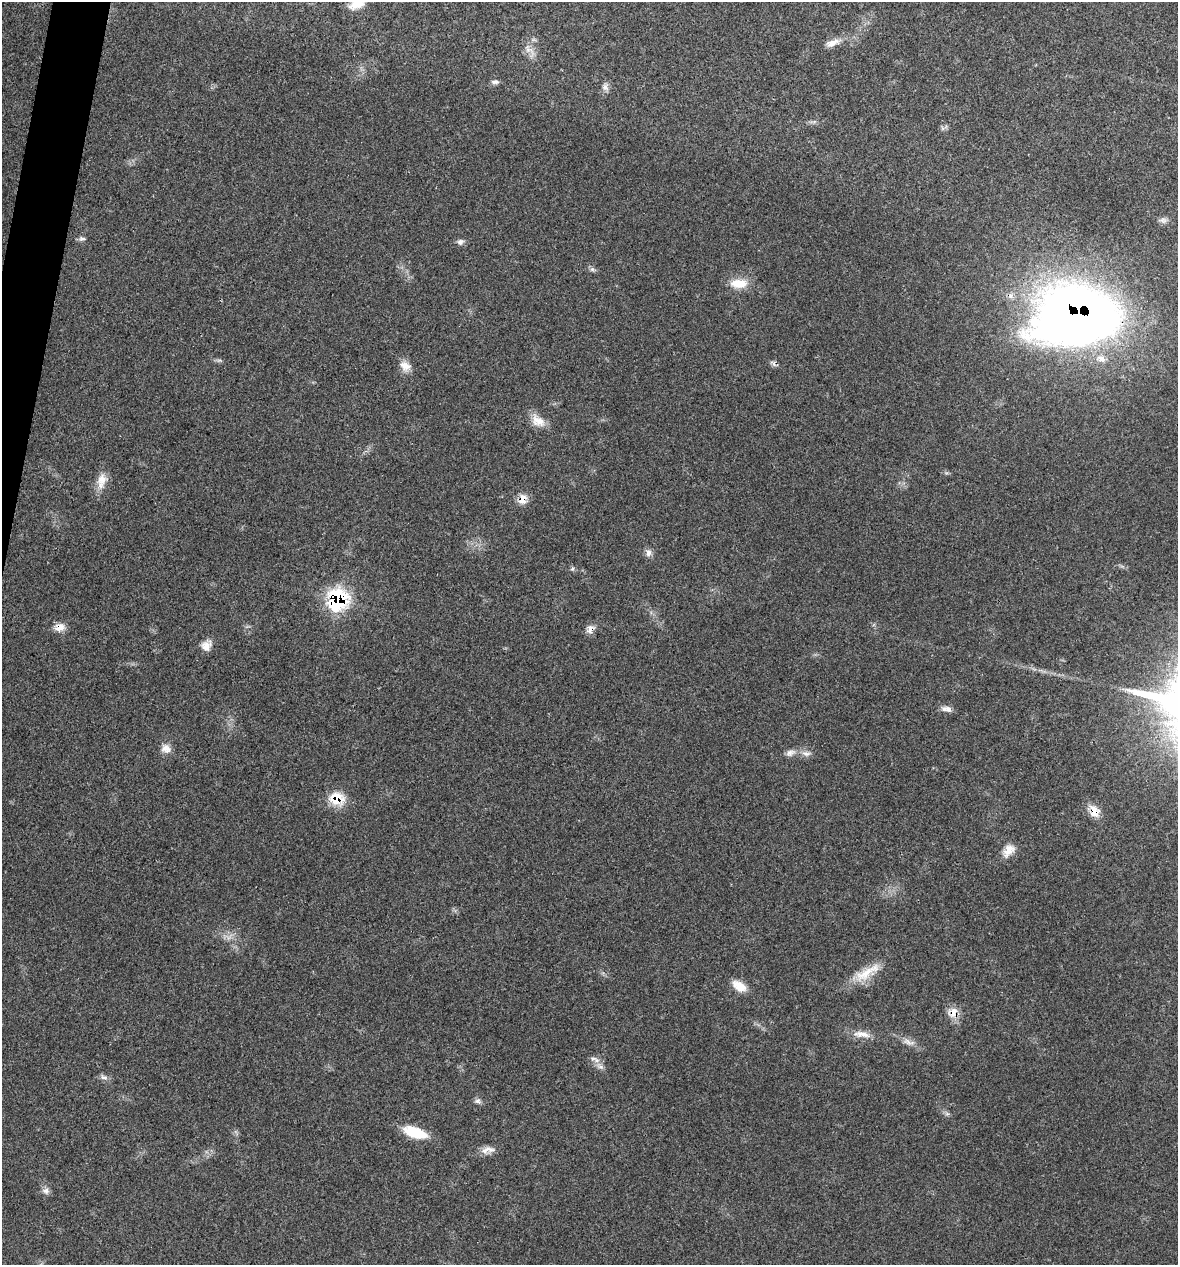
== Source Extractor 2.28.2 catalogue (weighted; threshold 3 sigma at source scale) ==
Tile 11 of 4 x 4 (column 3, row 3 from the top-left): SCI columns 2475-3650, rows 1263-2525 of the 5072 x 5054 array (HDU 1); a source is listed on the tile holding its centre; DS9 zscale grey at full resolution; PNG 1180 x 1267 px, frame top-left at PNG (2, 2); no overlay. Shown black and unused: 2% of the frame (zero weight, under 3 of 4 exposures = <1% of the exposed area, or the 3 px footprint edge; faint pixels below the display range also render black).
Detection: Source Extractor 2.28.2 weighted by HDU 2 'WHT'; one run over the whole footprint, this tile lists its part. Background 0.0841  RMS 0.006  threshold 0.0268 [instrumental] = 3 sigma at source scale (4.5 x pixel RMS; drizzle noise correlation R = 1.50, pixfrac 1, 0.05/0.05 arcsec/px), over >= 5 px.
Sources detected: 43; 1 inside a brighter listed object's ellipse — not listed separately; the other 42 listed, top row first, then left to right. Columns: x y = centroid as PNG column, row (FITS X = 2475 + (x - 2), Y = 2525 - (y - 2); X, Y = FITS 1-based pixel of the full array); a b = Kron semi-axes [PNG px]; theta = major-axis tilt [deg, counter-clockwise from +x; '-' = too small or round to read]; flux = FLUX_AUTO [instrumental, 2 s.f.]
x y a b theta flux
356 4 20 10 19 8.4
832 43 20 8 21 5.6
528 49 13 8 -33 3.9
495 82 10 5 -3 1.7
605 87 10 9 - 2.8
1163 220 11 8 -7 2.4
82 239 9 6 0 1.7
460 242 9 7 28 2.1
592 269 7 5 43 1.3
739 283 23 11 0 11
1077 314 73 52 5 590
773 363 10 5 -54 1.6
405 366 15 12 -34 5.6
538 421 21 14 -34 7.8
102 481 22 12 73 7.6
523 499 13 10 76 5.9
648 553 11 7 90 2.8
572 569 6 4 19 0.89
338 599 11 10 - 98
59 627 12 10 26 5.6
590 629 13 8 61 3.5
206 646 13 11 54 5.7
947 709 15 7 -8 3.5
166 749 13 12 - 4.6
790 753 13 9 21 3.4
806 753 14 7 -10 3.3
337 799 18 15 -14 14
1094 811 17 11 -73 7.2
1009 850 19 12 52 7
867 973 44 13 30 15
739 986 17 10 -33 8.4
953 1013 15 13 80 6.5
862 1034 26 9 -5 6.7
908 1042 13 8 -34 3.7
595 1059 16 5 -24 2.8
601 1067 8 5 -11 1.9
104 1077 11 6 -12 2.2
478 1101 8 7 - 1.8
947 1114 7 4 -19 1.2
415 1132 24 10 -18 22
488 1150 19 9 8 4.7
46 1191 9 8 - 2.6
Overlapping masked pixels (flux is a lower limit): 8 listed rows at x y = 1077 314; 523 499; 338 599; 59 627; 590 629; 337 799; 1094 811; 953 1013
Isophote crosses this tile's border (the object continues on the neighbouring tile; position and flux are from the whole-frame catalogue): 1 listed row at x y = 356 4